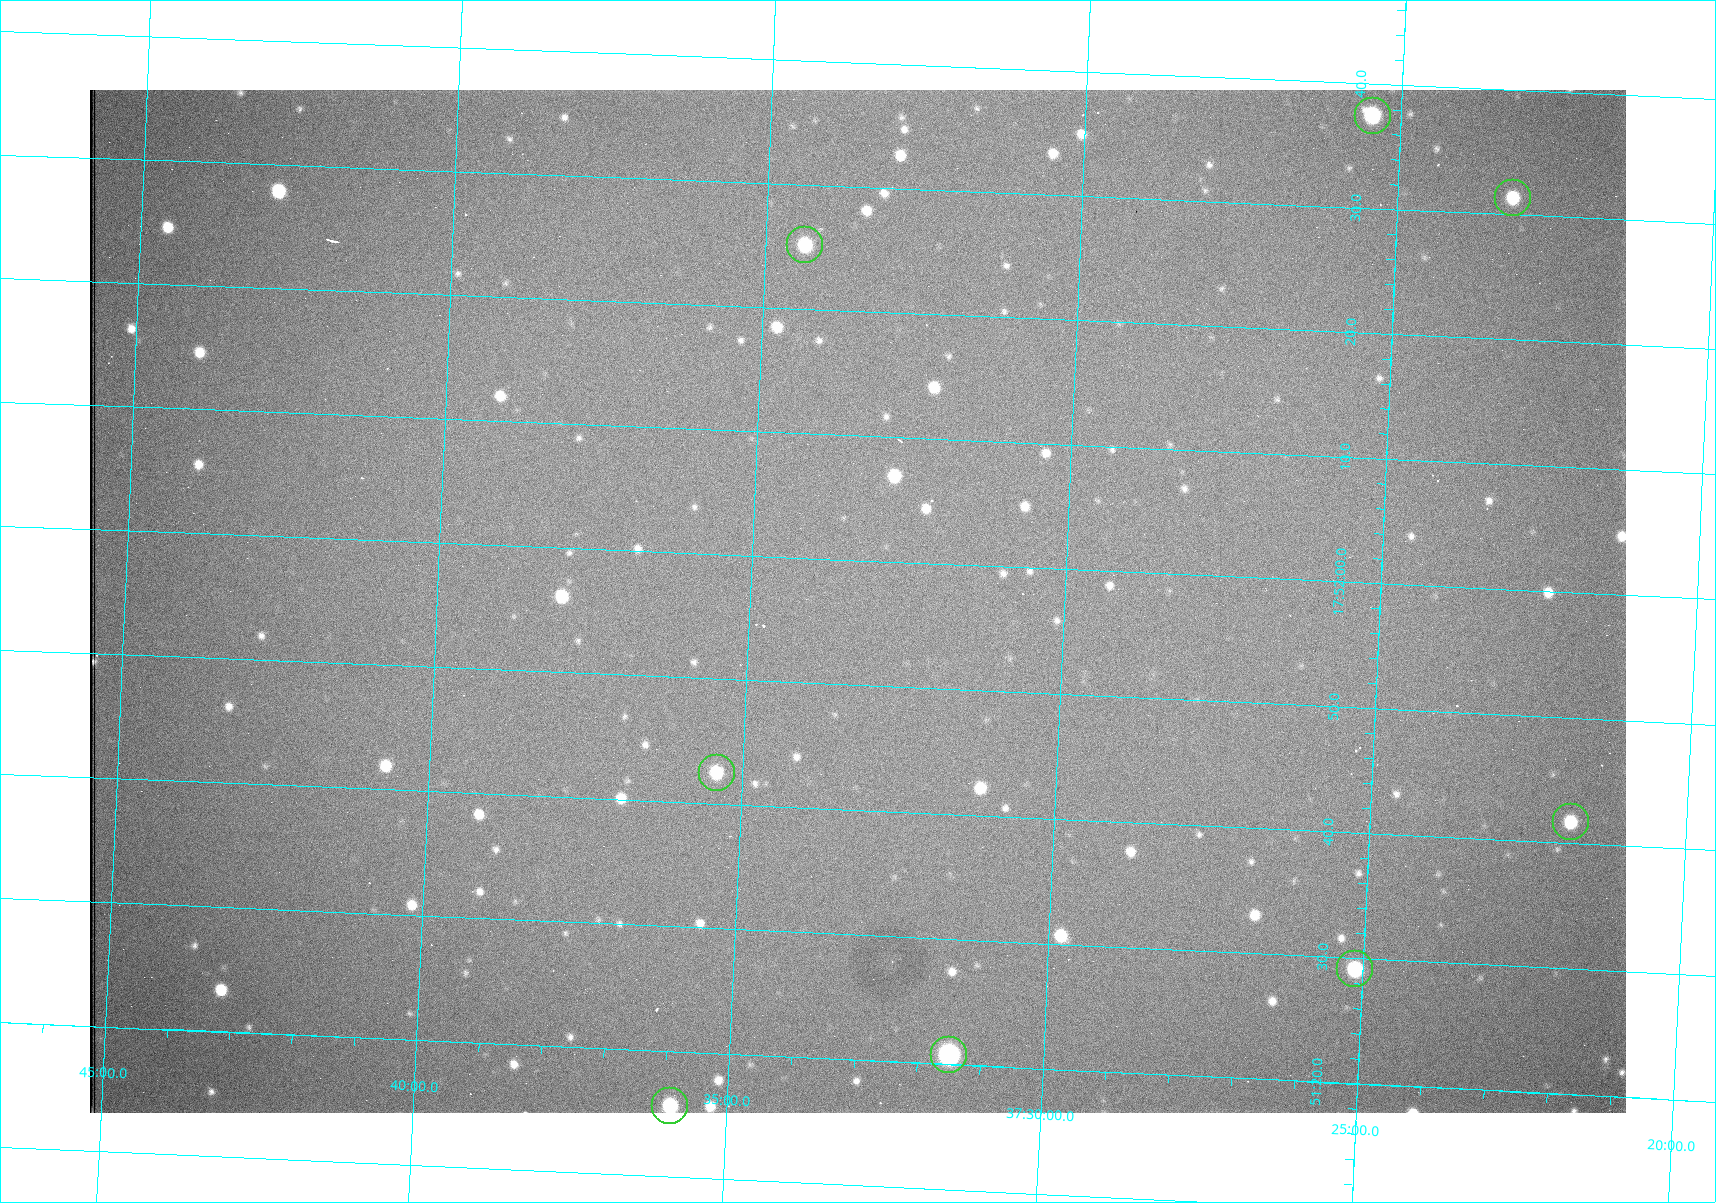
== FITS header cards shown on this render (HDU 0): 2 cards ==
NAXIS1  =                 1536 /fastest changing axis
NAXIS2  =                 1023 /next to fastest changing axis

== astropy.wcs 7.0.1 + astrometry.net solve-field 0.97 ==
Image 1536 x 1023 px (HDU 0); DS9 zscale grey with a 90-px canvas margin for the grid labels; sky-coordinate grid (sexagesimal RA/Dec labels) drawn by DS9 from the SOLVED WCS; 8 Tycho-2 reference stars matched to detected sources circled (green)
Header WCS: RA---TAN/DEC--TAN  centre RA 17:51:57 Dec +37:33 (267.99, +37.55 deg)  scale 0.958 arcsec/px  FOV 24.5' x 16.3'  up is +87 deg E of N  parity flipped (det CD > 0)
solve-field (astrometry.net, Tycho-2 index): VERIFIED the header's WCS against the Tycho-2 star catalogue (8 matches, 0 conflicts) and refined it, rather than solving blind
Solved WCS: RA---TAN-SIP/DEC--TAN-SIP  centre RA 17:51:57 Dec +37:33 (267.99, +37.55 deg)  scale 0.956 arcsec/px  FOV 24.5' x 16.3'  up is +87 deg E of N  parity flipped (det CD > 0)
The solver's refit moves the header's centre by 0.81 arcsec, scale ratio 0.9976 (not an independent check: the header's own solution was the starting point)
Tycho-2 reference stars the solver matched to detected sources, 8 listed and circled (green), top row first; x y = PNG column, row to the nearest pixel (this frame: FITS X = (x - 90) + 1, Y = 1023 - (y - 90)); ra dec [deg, ICRS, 3 dp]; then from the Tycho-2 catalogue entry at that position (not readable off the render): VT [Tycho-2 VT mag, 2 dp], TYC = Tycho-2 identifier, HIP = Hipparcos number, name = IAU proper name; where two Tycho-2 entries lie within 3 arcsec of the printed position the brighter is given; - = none
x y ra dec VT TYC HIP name
1373 116 268.156 +37.424 11.25 2620-712-1 - -
1513 198 268.131 +37.386 12.62 2620-526-1 - -
805 245 268.105 +37.573 11.82 3089-995-1 - -
717 773 267.927 +37.590 11.84 3089-1137-1 - -
1571 822 267.924 +37.364 11.94 2620-391-1 - -
1355 969 267.871 +37.419 11.35 2620-812-1 - -
949 1055 267.836 +37.525 9.96 3089-889-1 - -
670 1106 267.815 +37.598 11.54 3089-1081-1 - -